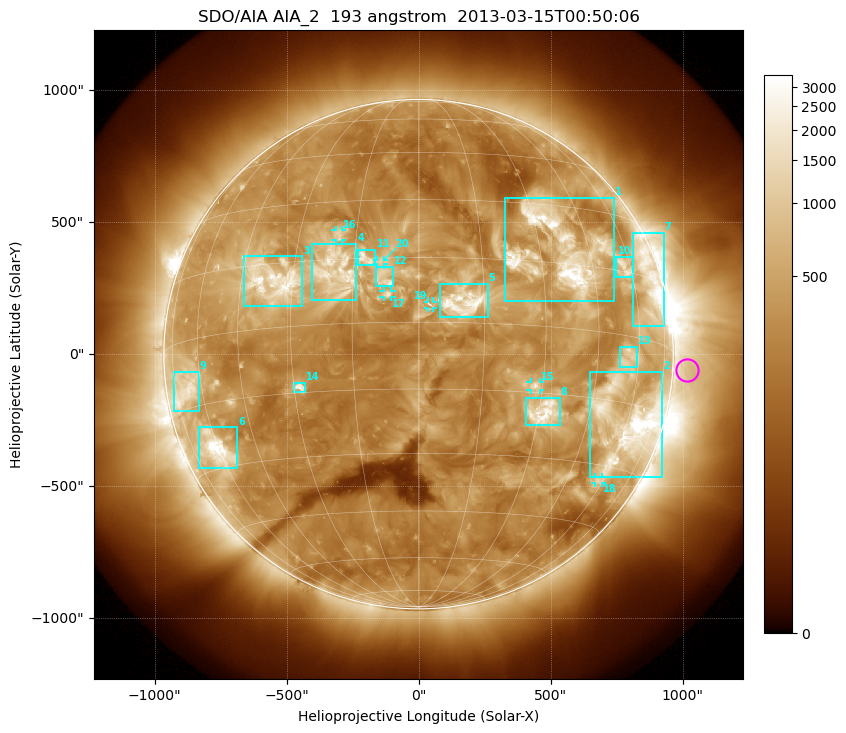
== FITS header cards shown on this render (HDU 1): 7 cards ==
TELESCOP= 'SDO/AIA'
INSTRUME= 'AIA_2'
WAVELNTH=                  193
WAVEUNIT= 'angstrom'
DATE-OBS= '2013-03-15T00:50:06.84'
CTYPE1  = 'HPLN-TAN'
CTYPE2  = 'HPLT-TAN'

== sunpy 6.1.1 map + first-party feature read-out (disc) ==
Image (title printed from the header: SDO/AIA AIA_2  193 angstrom  2013-03-15T00:50:06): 1024 x 1024 px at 2.4 arcsec/px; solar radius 965 arcsec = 402 px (full disc in frame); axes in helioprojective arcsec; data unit not stated in the header (colour bar unlabelled)
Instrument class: DISC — disc imager (sunpy class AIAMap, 193 A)
Bright regions (active regions / flare kernels): reference = the median radial profile (limb darkening/brightening removed); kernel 9 px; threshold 5 sigma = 692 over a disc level ~302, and >= 1.15x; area >= 12 px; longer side >= 10 px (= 24 arcsec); searched inside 0.97 R_sun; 20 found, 20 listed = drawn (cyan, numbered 1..; 6 of them under ~33 arcsec drawn as corner ticks so the feature stays visible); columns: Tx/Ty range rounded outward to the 5 arcsec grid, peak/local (2 s.f.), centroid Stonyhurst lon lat
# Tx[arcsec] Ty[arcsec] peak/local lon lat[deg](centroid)
1 325..740 200..595 15 +36 +18
2 645..925 -465..-65 21 +60 -19
3 -665..-440 180..375 10 -36 +11
4 -405..-235 205..420 6.2 -19 +12
5 80..265 140..270 9.4 +10 +5
6 -830..-685 -435..-275 12 -61 -26
7 810..930 105..460 8.3 +68 +14
8 405..535 -270..-165 9 +31 -19
9 -930..-830 -215..-65 5.3 -68 -11
10 745..815 290..370 5.1 +57 +16
11 -230..-160 335..395 5.9 -12 +15
12 -160..-95 255..330 6 -8 +10
13 760..830 -50..30 4.1 +56 -5
14 -470..-430 -145..-105 7.1 -29 -14
15 425..460 -135..-105 5.3 +28 -14
16 -315..-290 435..470 3.9 -19 +21
17 -135..-100 215..240 5.5 -7 +6
18 670..695 -490..-465 3.7 +58 -34
19 35..55 175..200 4.3 +3 +4
20 -155..-130 340..355 3.5 -9 +14
Off-limb structures (1.02-1.3 R_sun): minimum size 162 px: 2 found; the strongest spans PA ~230..300 deg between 1.02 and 1.3 R_sun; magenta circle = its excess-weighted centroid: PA ~265 deg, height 1.06 R_sun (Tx ~1015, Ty ~-60 arcsec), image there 1.7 x the reference